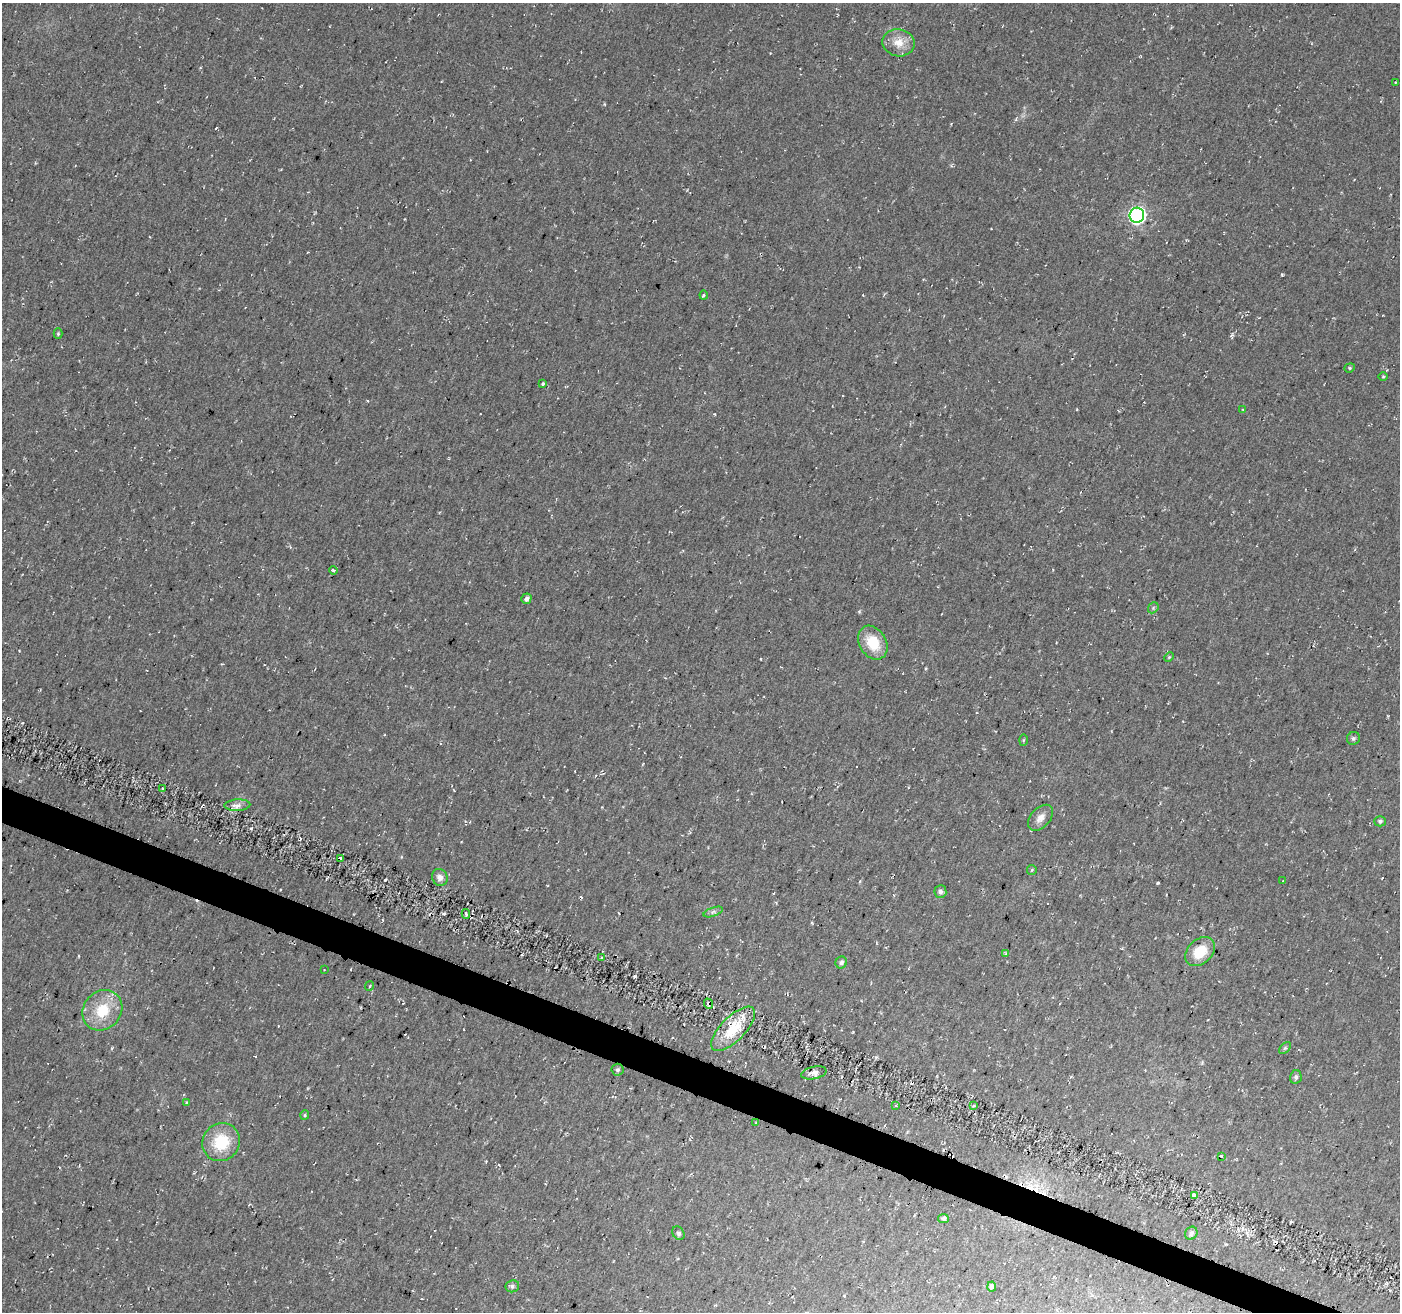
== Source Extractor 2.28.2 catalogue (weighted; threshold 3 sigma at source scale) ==
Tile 6 of 4 x 4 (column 2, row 2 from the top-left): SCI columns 1416-2813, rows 2903-4212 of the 5635 x 5788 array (HDU 1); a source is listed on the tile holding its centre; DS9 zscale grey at full resolution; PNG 1402 x 1314 px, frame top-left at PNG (2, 3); each listed source drawn as its Kron ellipse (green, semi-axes under 4 px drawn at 4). Shown black and unused: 3% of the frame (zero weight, under 2 of 3 exposures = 3% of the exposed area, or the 3 px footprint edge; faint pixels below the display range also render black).
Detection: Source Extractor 2.28.2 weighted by HDU 2 'WHT'; one run over the whole footprint, this tile lists its part. Background 0.0483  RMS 0.0062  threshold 0.0278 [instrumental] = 3 sigma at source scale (4.5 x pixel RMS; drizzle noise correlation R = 1.50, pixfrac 1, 0.0396/0.0396 arcsec/px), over >= 5 px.
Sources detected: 59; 4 cosmic-ray / hot-pixel residue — neither listed nor drawn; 2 inside a brighter listed object's ellipse — not listed separately; the other 53 listed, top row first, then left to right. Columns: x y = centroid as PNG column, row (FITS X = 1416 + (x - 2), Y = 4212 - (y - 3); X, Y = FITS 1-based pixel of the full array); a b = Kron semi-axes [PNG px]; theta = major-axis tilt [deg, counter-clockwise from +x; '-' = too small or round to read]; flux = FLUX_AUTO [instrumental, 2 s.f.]
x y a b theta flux
898 43 16 13 -10 9
1395 83 3 2 - 0.54
1137 215 7 7 - 160
704 295 4 4 - 0.85
58 334 5 4 - 0.78
1350 368 5 4 - 0.81
1383 376 5 3 - 0.54
543 384 4 3 - 1
1243 410 3 2 - 0.42
333 570 4 4 - 1.3
526 599 5 5 - 2.1
1153 608 6 4 48 1.1
873 643 18 13 -59 18
1169 657 5 3 - 0.6
1353 738 7 6 - 1.4
1023 740 5 3 - 0.65
163 788 3 3 - 0.92
237 805 13 5 2 3.2
1040 818 15 9 48 4.6
1380 821 5 5 - 1.5
340 859 4 3 - 6.5
1032 870 5 4 - 0.74
440 877 8 7 - 3.3
1283 881 4 2 - 0.37
940 892 6 6 - 2.2
713 912 10 4 19 1.6
466 914 5 2 - 1.1
1200 952 17 12 41 14
1006 954 4 4 - 0.85
602 958 3 3 - 3.6
841 962 6 5 - 2.1
324 969 3 2 - 0.36
369 986 5 3 - 0.68
709 1004 5 3 - 1.4
102 1010 21 18 48 21
733 1029 29 12 45 18
1285 1048 7 4 44 1.1
618 1070 6 6 - 1.3
814 1073 13 6 12 3.6
1296 1077 7 5 77 1.7
186 1102 3 2 - 0.48
896 1106 3 2 - 0.55
973 1106 3 3 - 2
305 1115 5 4 - 0.74
756 1123 3 2 - 0.67
221 1142 19 18 - 24
1221 1156 3 3 - 1.7
1194 1196 3 3 - 75
943 1218 5 4 - 2
678 1233 7 5 -58 1.8
1191 1233 7 6 - 1.8
512 1286 7 6 - 1.6
992 1287 5 4 - 2
Overlapping masked pixels (flux is a lower limit): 2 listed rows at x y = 340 859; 709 1004
Unlisted compact peaks at least as high as the median listed source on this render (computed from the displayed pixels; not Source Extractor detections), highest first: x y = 635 976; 1158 883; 1282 275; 251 828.